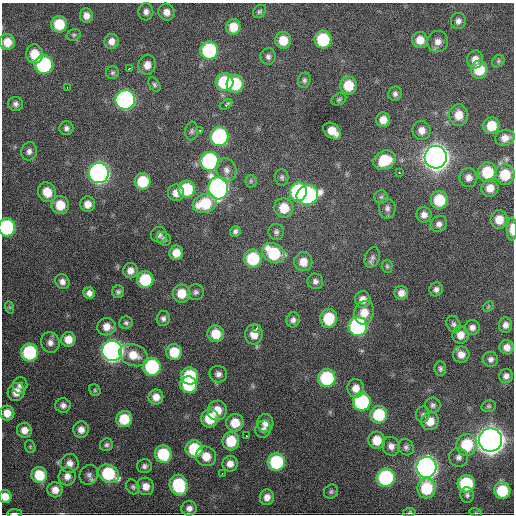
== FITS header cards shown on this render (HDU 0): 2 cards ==
NAXIS1  =                  512 / Axis length
NAXIS2  =                  512 / Axis length

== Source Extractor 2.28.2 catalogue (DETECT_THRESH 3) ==
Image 512 x 512 px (HDU 0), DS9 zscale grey, 1 PNG px = 1 image px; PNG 516 x 516 px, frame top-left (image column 1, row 512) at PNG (2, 3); each listed source drawn as its Kron ellipse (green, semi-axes under 4 px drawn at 4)
Background 1690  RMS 39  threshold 117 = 3 sigma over >= 5 px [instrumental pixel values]
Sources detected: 190; all 190 listed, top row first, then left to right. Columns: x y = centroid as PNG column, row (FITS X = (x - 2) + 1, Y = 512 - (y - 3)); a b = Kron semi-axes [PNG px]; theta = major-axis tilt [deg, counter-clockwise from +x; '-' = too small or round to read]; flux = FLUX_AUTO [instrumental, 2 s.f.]
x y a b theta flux
146 12 8 7 - 1.2e+04
166 12 8 8 - 1.8e+04
259 12 7 5 44 5.4e+03
86 16 7 6 - 1.6e+04
458 21 8 7 - 1.1e+04
59 24 8 8 - 7.2e+04
233 27 8 7 - 4.2e+04
74 35 7 5 22 4.9e+03
323 39 9 8 - 1.5e+05
283 40 8 8 - 4.9e+04
420 40 8 8 - 3.0e+04
112 41 7 7 - 1.6e+04
7 42 8 8 - 3.4e+04
438 42 10 10 - 1.8e+04
209 50 9 9 - 2.4e+05
34 54 10 8 -87 4.8e+04
268 57 8 7 - 8.7e+03
475 59 9 8 - 2.1e+04
498 61 7 5 47 5.4e+03
44 65 9 9 - 3.0e+05
147 65 10 8 81 2.2e+04
129 68 3 2 - 4.2e+03
479 70 9 8 - 6.9e+04
112 73 6 6 - 5.2e+03
304 80 7 6 - 6.6e+03
224 82 9 9 - 1.4e+05
235 84 9 8 - 1.1e+05
154 85 8 5 -60 5.4e+03
348 86 9 8 - 6.0e+04
67 87 3 2 - 2.6e+03
395 94 7 6 - 8.0e+03
339 99 8 5 26 5.4e+03
125 100 10 9 - 7.2e+05
16 104 7 7 - 8.5e+03
226 104 7 3 32 5.8e+03
459 115 11 9 -89 3.7e+04
383 120 7 7 - 2.5e+04
491 126 8 8 - 5.6e+04
66 128 7 7 - 8.6e+03
199 130 3 2 - 3.0e+03
422 130 9 9 - 2.0e+04
192 131 9 6 82 6.8e+03
332 131 10 7 -39 3.5e+04
219 137 9 9 - 4.0e+05
505 138 10 8 17 2.0e+04
29 151 9 8 - 1.1e+04
436 157 11 11 - 3.5e+06
384 160 11 9 27 8.9e+04
210 161 9 9 - 4.1e+05
226 170 12 10 -71 1.8e+04
487 172 10 9 - 9.7e+04
99 173 10 10 - 1.3e+06
399 173 3 3 - 1.1e+04
505 175 10 10 - 7.7e+04
282 177 8 6 -85 6.8e+03
468 178 9 9 - 1.6e+04
143 181 8 8 - 8.7e+04
251 181 6 6 - 4.7e+03
218 188 11 10 - 9.6e+05
490 188 9 8 - 2.7e+04
187 189 8 8 - 1.2e+05
47 192 10 9 - 4.4e+04
298 192 9 8 - 2.7e+05
176 193 8 8 - 2.2e+04
307 195 11 9 24 5.1e+05
381 197 6 6 - 5.9e+03
439 200 9 8 - 9.1e+04
205 203 12 9 18 1.0e+05
88 204 8 7 - 2.2e+04
60 205 9 8 - 5.0e+04
284 208 10 9 - 5.1e+04
387 208 10 8 -82 1.1e+04
424 215 8 7 - 1.5e+04
499 220 9 8 - 3.8e+04
439 224 9 7 42 1.2e+04
7 227 9 8 - 2.8e+05
512 229 11 5 -89 2.8e+04
235 231 5 5 - 7.5e+03
276 232 8 7 - 8.1e+03
159 235 8 8 - 9.9e+03
164 239 7 6 - 7.2e+03
176 253 7 7 - 3.0e+04
273 253 12 9 -31 1.4e+05
372 257 10 7 68 9.4e+03
253 259 9 8 - 1.4e+05
303 262 9 9 - 3.0e+04
387 266 6 5 - 4.5e+03
130 271 8 7 - 1.7e+04
145 280 8 8 - 1.2e+05
315 281 8 7 - 9.9e+03
62 282 8 7 - 1.2e+04
436 289 7 6 - 9.6e+03
118 292 6 6 - 6.6e+03
196 292 8 8 - 8.2e+03
89 293 6 5 - 1.2e+04
182 293 9 9 - 4.6e+04
401 293 7 7 - 1.8e+04
363 300 8 8 - 1.9e+04
9 307 6 4 -71 3.4e+03
488 307 6 4 46 3.4e+03
364 313 12 10 75 3.7e+04
163 318 7 6 - 8.7e+03
329 318 9 8 - 9.0e+04
293 320 7 6 - 1.0e+04
126 323 7 6 - 6.3e+03
454 324 8 6 -65 8.0e+03
505 325 7 7 - 1.4e+04
358 326 9 9 - 4.7e+05
106 327 9 8 - 2.4e+04
472 327 7 7 - 1.2e+04
256 328 3 2 - 4.3e+03
216 334 8 8 - 5.1e+04
254 334 10 8 83 3.1e+04
460 335 8 8 - 2.3e+04
68 339 7 7 - 2.9e+04
50 342 10 9 - 1.5e+04
507 347 7 7 - 1.8e+04
112 351 10 10 - 1.7e+06
29 352 9 8 - 2.2e+05
174 352 8 8 - 6.3e+04
133 355 15 10 -22 4.4e+04
461 355 8 8 - 2.1e+04
491 359 7 7 - 9.7e+03
152 367 9 8 - 2.1e+05
440 369 7 5 -86 6.8e+03
218 374 9 8 - 1.2e+04
190 376 8 8 - 1.3e+05
506 376 7 6 - 1.1e+04
327 378 9 8 - 1.9e+05
20 385 8 7 - 1.2e+04
189 385 8 8 - 1.4e+05
356 388 9 8 - 2.6e+04
95 390 6 5 - 4.4e+03
16 392 9 8 - 2.5e+04
156 397 7 7 - 2.4e+04
362 402 9 9 - 2.8e+05
63 405 7 7 - 1.1e+04
433 405 7 7 - 7.9e+03
489 406 7 5 14 5.0e+03
217 411 10 9 - 4.2e+04
7 413 7 7 - 2.8e+04
379 415 8 8 - 1.2e+05
423 415 8 7 - 7.4e+03
210 418 9 8 - 7.8e+04
124 419 8 8 - 6.9e+04
430 421 9 8 - 3.6e+04
235 423 9 8 - 4.9e+04
265 423 9 8 - 1.7e+04
263 429 8 7 - 1.0e+04
24 430 7 7 - 2.0e+04
81 430 8 7 - 1.8e+04
246 436 3 2 - 2.7e+03
377 440 9 8 - 4.4e+04
490 440 11 11 - 4.0e+06
231 441 9 8 - 7.5e+04
106 445 7 6 - 6.7e+03
467 445 11 10 - 9.8e+04
391 446 9 8 - 1.5e+04
30 447 7 5 -70 3.9e+03
406 447 8 7 - 8.9e+03
194 449 9 8 - 1.2e+05
163 454 9 8 - 1.2e+05
206 456 10 9 - 3.9e+04
459 457 9 9 - 1.2e+04
276 462 8 8 - 2.1e+05
70 463 9 9 - 1.7e+04
230 464 8 7 - 1.9e+04
144 466 7 7 - 8.4e+03
426 467 10 10 - 1.7e+06
109 474 11 8 -30 1.6e+05
222 474 3 3 - 3.0e+03
39 475 8 7 - 7.3e+04
89 475 10 9 - 1.1e+04
67 476 9 8 - 1.7e+04
386 478 9 9 - 3.1e+05
466 484 8 8 - 1.8e+05
179 485 10 9 - 1.6e+05
146 486 9 8 - 2.4e+04
133 487 8 6 -53 6.3e+03
426 488 10 9 - 1.1e+05
55 490 7 7 - 2.1e+04
502 491 8 8 - 9.5e+04
331 492 7 6 - 6.4e+03
467 495 8 6 -80 6.9e+03
5 496 6 6 - 2.4e+04
267 497 8 7 - 1.9e+04
189 508 8 7 - 1.3e+04
409 512 6 4 10 4.2e+03
14 513 7 2 1 5.5e+03
476 513 6 4 -17 3.2e+03
At the frame edge (FLAGS 8, measured only in part): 4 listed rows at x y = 7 227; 512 229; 5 496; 14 513